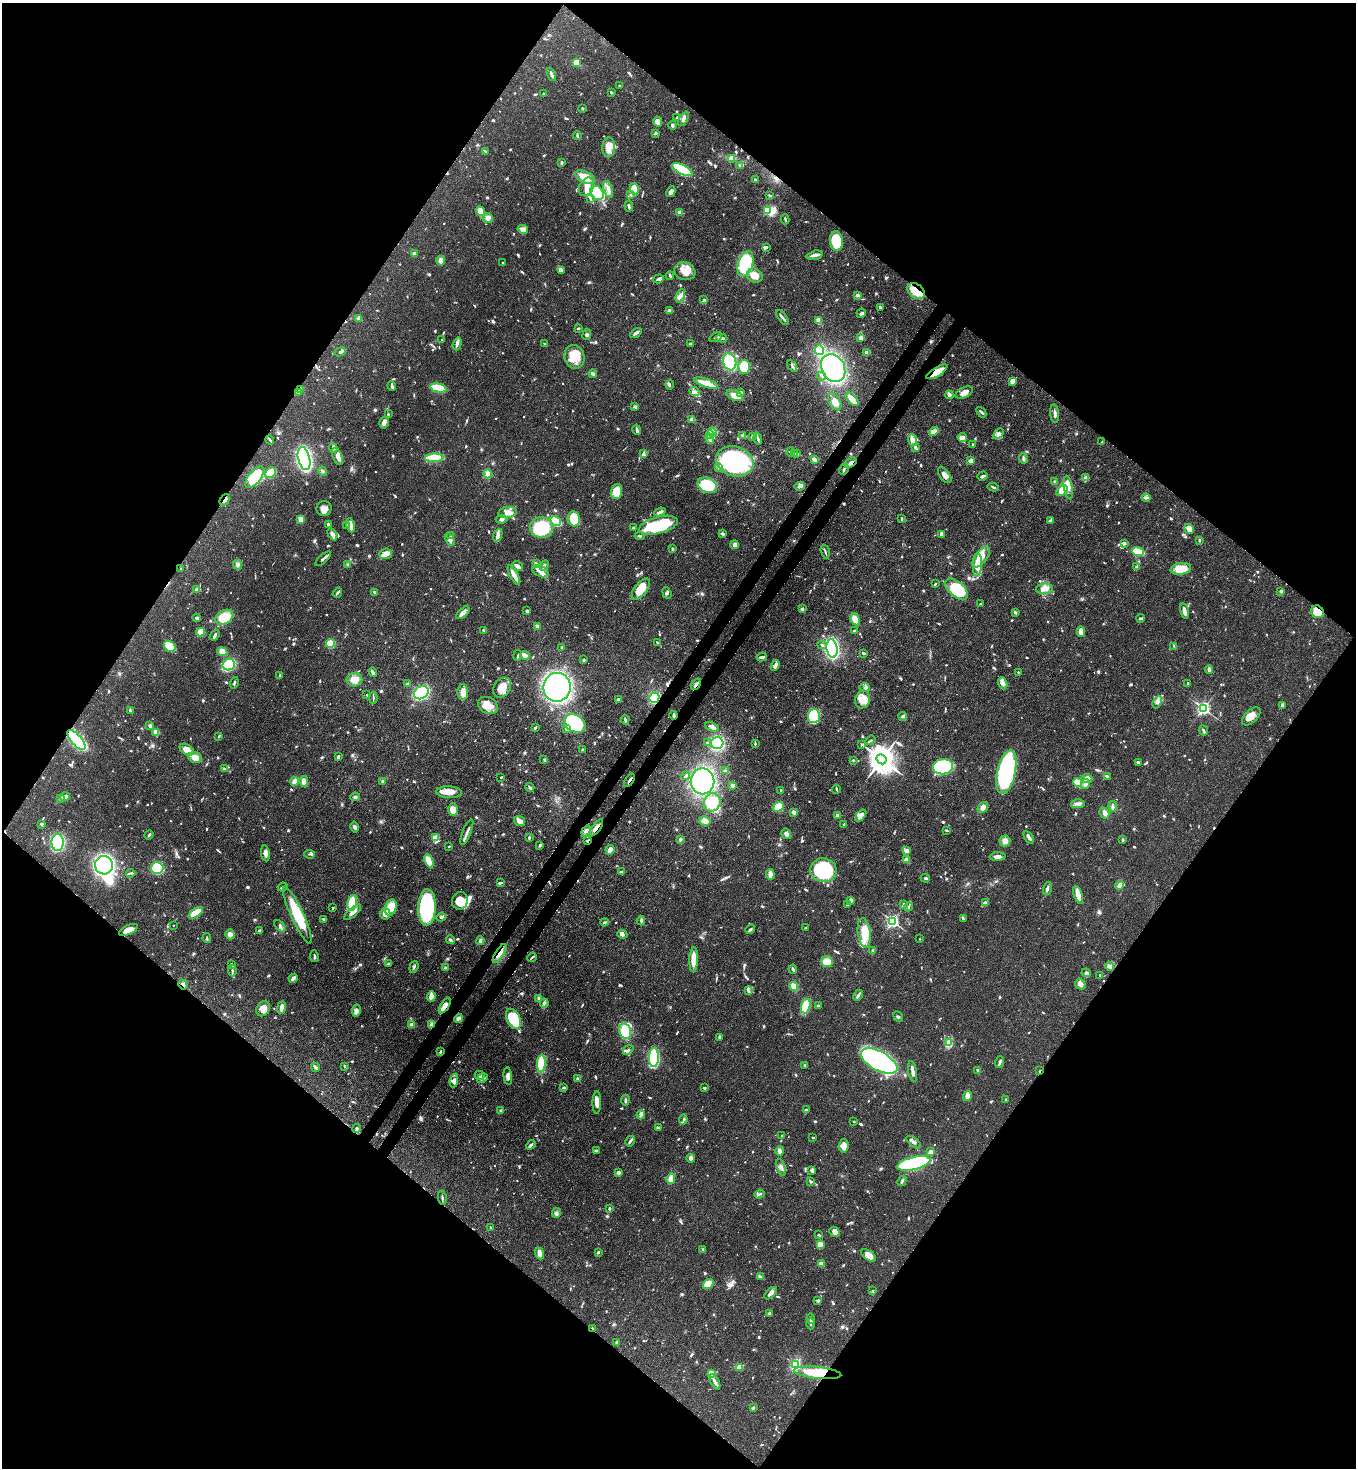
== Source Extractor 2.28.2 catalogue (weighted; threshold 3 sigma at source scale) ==
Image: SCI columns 364-5776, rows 60-5921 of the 6001 x 5979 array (HDU 1 of 3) = the unmasked area's bounding box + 8 px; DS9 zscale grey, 4 x 4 block average (1 PNG px = mean of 4 x 4 image px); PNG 1358 x 1470 px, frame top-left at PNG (2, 3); each listed source drawn as its Kron ellipse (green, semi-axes under 4 px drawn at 4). Shown black and unused: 51% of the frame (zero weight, under 3 of 4 exposures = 7% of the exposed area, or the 3 px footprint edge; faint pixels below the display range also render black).
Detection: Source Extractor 2.28.2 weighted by HDU 2 'WHT'. Background 0.0679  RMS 0.0035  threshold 0.0158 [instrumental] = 3 sigma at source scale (4.5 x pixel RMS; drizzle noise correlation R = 1.50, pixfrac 1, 0.05/0.05 arcsec/px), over >= 5 px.
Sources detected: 1259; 4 too faint to see at this stretch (4 x 4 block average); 5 inside a brighter object's white glare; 7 cosmic-ray / hot-pixel residue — neither listed nor drawn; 21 coinciding with a brighter row at this scale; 75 inside a brighter listed object's ellipse — not listed separately; of the other 1147, all 500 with FLUX_AUTO >= 2.55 (the completeness limit of this list) listed and drawn (647 fainter detections not listed), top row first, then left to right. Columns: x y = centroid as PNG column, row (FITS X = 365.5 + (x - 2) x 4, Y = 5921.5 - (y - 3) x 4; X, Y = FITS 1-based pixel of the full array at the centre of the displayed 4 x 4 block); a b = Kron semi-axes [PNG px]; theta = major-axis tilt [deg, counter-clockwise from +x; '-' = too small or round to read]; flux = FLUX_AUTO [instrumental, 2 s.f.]
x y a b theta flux
576 63 2 2 - 90
551 74 7 2 -67 8.3
620 86 3 2 - 4
611 92 3 2 - 4
543 93 2 2 - 4
582 108 2 2 - 4.3
676 118 4 2 - 2.9
683 119 8 3 63 6.9
658 122 5 4 - 15
672 125 4 2 - 5.3
655 133 4 3 - 2.9
577 135 4 2 - 3.5
609 147 10 6 90 39
485 151 3 2 - 2.9
731 158 4 3 - 19
562 163 3 2 - 3.6
740 165 3 2 - 3.6
682 170 11 4 -26 190
585 177 10 5 -27 35
755 180 3 2 - 3.9
586 187 10 7 60 20
608 189 9 3 -72 9.5
634 189 6 4 -78 32
671 192 6 4 61 6
597 193 8 6 -50 43
631 195 3 3 - 3.8
770 195 3 2 - 2.7
590 198 4 2 - 3.3
629 206 5 2 - 4.6
480 211 5 3 - 18
768 211 2 2 - 140
680 213 2 2 - 64
488 218 5 5 - 10
785 219 5 2 - 3.4
523 229 5 4 - 10
836 241 10 6 -85 73
766 247 2 2 - 3.6
414 254 2 2 - 16
815 255 8 3 14 9.3
441 261 5 4 - 9.4
503 263 2 2 - 2.9
745 264 13 7 72 210
561 270 3 2 - 3.4
685 271 10 8 -21 30
755 275 8 6 -28 17
670 276 4 2 - 3.5
658 279 6 3 18 5.3
916 291 10 7 -40 39
858 295 4 3 - 4.2
680 296 7 4 66 9.5
704 300 3 2 - 3.8
880 307 3 2 - 3.2
669 311 4 3 - 7.6
861 313 5 3 - 4.6
782 317 9 2 -53 6.9
358 318 4 3 - 9.2
819 321 4 3 - 22
578 328 3 2 - 2.9
636 333 6 2 33 8.8
587 335 5 2 - 3.5
716 337 6 2 25 3.6
722 338 5 2 - 7.4
861 338 3 3 - 8.5
442 340 2 2 - 9.9
457 344 6 3 73 7
545 344 4 2 - 4.3
690 344 3 2 - 2.9
819 350 5 4 - 65
340 352 6 2 21 3.8
867 352 4 3 - 9.4
575 357 12 10 -76 40
730 362 8 6 -72 83
792 366 6 2 -57 4.1
744 367 7 6 - 63
833 368 14 11 -63 350
937 372 12 3 31 55
593 374 4 2 - 8.1
822 376 4 2 - 2.9
1012 381 3 3 - 15
706 383 12 3 -18 38
670 385 5 3 - 3.8
392 386 5 2 - 4.9
438 388 8 3 -11 94
300 390 4 3 - 4.1
298 392 3 3 - 5
694 392 5 4 - 6.3
741 392 4 3 - 4
964 393 9 5 25 17
735 395 9 5 -23 25
949 395 4 2 - 10
852 399 8 3 -47 41
835 402 9 5 -59 22
635 407 3 2 - 5.6
981 412 6 2 -51 3.5
388 414 3 2 - 2.6
1055 414 9 3 -84 7.2
692 419 2 2 - 44
384 422 6 4 75 7.7
637 430 5 2 - 4.5
934 431 5 4 - 12
712 432 4 3 - 45
998 434 6 4 45 7.8
710 435 4 3 - 58
743 435 4 3 - 4.1
752 436 4 2 - 2.6
962 437 4 3 - 15
710 439 5 2 - 15
758 439 6 2 -76 5.3
270 440 5 2 - 3.1
912 440 6 3 -70 16
1102 442 3 2 - 2.7
973 445 2 2 - 3.6
915 447 3 3 - 3.9
333 448 5 3 - 4.7
791 452 4 4 - 4
794 453 2 2 - 2.7
643 454 3 2 - 4.3
797 454 3 3 - 2.7
337 456 9 4 -71 14
434 458 9 3 3 72
1023 458 5 2 - 5
304 459 12 6 -76 500
814 459 4 3 - 7.6
735 461 19 15 -16 260
971 461 2 2 - 50
851 463 6 3 37 7.9
719 467 4 3 - 4.5
844 469 6 2 62 3.2
323 471 4 3 - 3.7
271 473 6 4 44 41
488 474 4 4 - 12
945 475 9 5 -52 12
983 476 5 2 - 5.3
255 477 13 6 53 83
1085 478 4 3 - 4
1055 482 3 3 - 5
707 485 10 7 -26 81
800 486 5 3 - 6.2
993 487 5 2 - 3.3
1068 487 12 4 -80 18
1062 491 6 4 34 27
616 492 8 5 72 37
1146 498 4 3 - 3.8
225 500 6 2 52 7.5
324 508 7 7 - 13
508 512 9 5 10 15
660 512 6 2 22 7.9
902 518 3 2 - 3.4
301 519 2 2 - 78
502 519 6 3 8 5.7
574 519 7 6 - 60
556 521 6 4 -30 94
1050 521 4 3 - 3.1
328 524 2 2 - 11
350 525 7 2 -78 24
658 525 20 8 14 150
347 526 3 3 - 4.7
541 528 11 10 - 120
633 528 3 2 - 3.9
1189 529 5 3 - 20
332 534 6 4 -59 5.7
722 534 3 2 - 5.7
941 534 4 2 - 8.8
451 535 2 2 - 4.5
498 535 7 4 68 8.3
640 536 5 2 - 3.7
450 540 7 3 -58 6.2
1199 540 3 2 - 3.7
1124 543 2 2 - 11
734 545 4 3 - 7.9
672 549 3 2 - 2.9
1138 551 6 3 -21 80
825 552 7 2 -74 3.3
386 554 6 5 - 13
981 557 12 6 51 32
323 559 10 2 42 5.3
348 564 3 3 - 2.6
537 564 3 2 - 2.8
237 565 5 4 - 5.7
544 565 5 3 - 7
977 565 11 4 85 40
518 566 5 3 - 8.4
1137 567 3 2 - 3.8
181 569 2 2 - 2.7
1181 569 10 6 8 47
540 571 8 5 -25 14
514 575 10 2 -61 24
935 584 3 2 - 3.6
641 589 12 6 54 46
956 589 13 7 -41 120
1044 589 8 5 6 17
197 590 4 3 - 7.3
1281 591 2 2 - 4.4
374 592 3 2 - 4.6
337 593 5 2 - 4.8
667 593 6 3 -68 4.4
980 604 2 2 - 3.2
802 609 3 2 - 4.3
527 611 3 2 - 6.7
1184 611 8 2 -77 16
1015 612 4 2 - 3.5
1317 612 7 6 - 50
463 613 8 3 42 11
224 617 9 7 31 45
197 618 4 3 - 5.6
1141 618 4 2 - 4.5
855 619 6 3 -63 34
538 626 2 2 - 41
483 630 3 2 - 4.8
854 631 2 2 - 3
201 632 4 3 - 31
1081 632 5 3 - 29
215 635 6 3 52 4.8
657 642 3 2 - 2.9
330 643 4 4 - 39
822 645 5 2 - 3.4
170 646 6 5 - 60
1174 646 4 2 - 2.7
562 647 2 2 - 4.8
832 648 9 5 -82 360
222 652 5 4 - 20
863 653 3 2 - 3.7
518 655 5 2 - 2.9
525 656 5 3 - 15
762 657 5 2 - 6.6
584 660 3 3 - 3.4
229 665 6 5 - 110
775 665 5 3 - 12
1209 669 4 2 - 6.6
373 672 5 3 - 5.2
1018 672 2 2 - 3.1
280 675 3 3 - 2.7
354 680 8 7 - 20
234 683 6 2 73 3.7
1003 683 6 4 -68 11
407 684 4 3 - 3.3
696 684 6 2 53 7.4
1188 684 3 2 - 3.9
557 687 14 13 - 970
502 688 11 8 56 33
865 688 5 2 - 3.9
463 692 8 5 -88 19
421 693 8 6 35 300
367 695 2 2 - 2.8
373 698 6 2 -89 3.2
654 698 5 5 - 84
618 699 3 2 - 2.9
863 699 9 7 71 29
1157 702 6 3 65 7.1
488 705 10 8 -29 28
1283 705 3 3 - 8.7
1203 708 2 2 - 550
130 711 4 2 - 4.8
674 715 4 2 - 5.7
814 716 7 6 - 130
903 716 4 2 - 8.5
1251 716 11 6 45 15
625 720 5 2 - 5.1
575 724 11 8 -31 190
150 726 3 2 - 7.1
712 727 7 3 -23 13
535 728 3 2 - 4.5
566 729 4 3 - 3.6
1203 730 5 2 - 3.4
156 732 3 3 - 24
219 736 3 2 - 2.7
76 740 12 5 -49 240
870 740 5 2 - 3
707 743 3 3 - 2.7
717 743 6 6 - 170
755 744 3 2 - 2.6
862 744 4 2 - 3.2
583 749 3 2 - 2.8
187 750 8 5 -33 24
195 757 7 5 -15 23
338 757 3 2 - 8.3
544 759 3 2 - 2.8
881 759 5 4 - 3600
853 760 2 2 - 3.9
1138 762 3 3 - 4
943 767 10 7 8 200
224 769 3 3 - 3.1
725 771 4 2 - 3.1
1006 772 22 9 78 410
686 776 4 2 - 4
1107 776 4 2 - 7.7
501 777 4 2 - 2.7
1087 779 5 4 - 18
629 780 7 2 56 3.9
295 781 4 2 - 33
304 781 5 4 - 17
703 781 13 12 - 260
383 782 2 2 - 22
1078 783 5 3 - 54
1085 784 5 3 - 12
732 785 4 3 - 3.7
530 787 5 2 - 4.1
836 789 4 2 - 2.7
781 791 3 2 - 3.7
449 792 13 6 -4 24
65 797 5 3 - 8.5
355 797 5 3 - 4.5
60 798 3 3 - 2.9
712 802 9 8 - 76
1078 804 6 3 2 7.4
1113 806 5 3 - 5.6
778 807 5 4 - 44
983 808 6 4 53 11
453 810 6 4 90 21
794 812 3 2 - 8.2
1104 813 6 4 -59 8.5
838 815 3 3 - 4
861 815 7 4 52 16
520 821 6 4 -37 10
705 821 6 4 -13 13
41 824 3 3 - 3.8
844 824 3 2 - 3.1
355 827 5 4 - 5.3
596 828 10 3 52 9.3
946 830 3 2 - 3.1
586 831 6 3 55 6.2
467 832 14 2 68 8.1
786 834 5 4 - 9
149 835 5 2 - 3.8
1029 837 7 2 -58 10
436 838 2 2 - 96
529 838 3 2 - 2.6
680 839 3 3 - 3.4
1123 840 3 2 - 3.7
587 841 4 2 - 3.2
1005 841 5 5 - 13
58 842 8 6 89 210
540 845 3 3 - 3
449 846 2 2 - 5.2
610 850 5 4 - 13
906 851 4 3 - 9.7
265 853 8 3 -82 11
309 854 5 2 - 3.4
998 857 8 3 3 11
907 860 3 3 - 19
429 861 7 4 -66 46
104 865 9 9 - 410
157 868 6 6 - 130
823 870 13 12 - 190
621 872 4 3 - 6.1
131 873 5 2 - 3.2
770 874 5 3 - 17
925 878 4 2 - 2.7
500 883 3 2 - 4.8
1119 885 5 3 - 11
283 887 5 2 - 3.5
1047 888 7 3 72 5.2
1078 895 9 3 -72 35
851 900 3 3 - 7.6
460 901 9 8 - 50
985 902 3 3 - 3.9
352 903 8 4 77 68
847 904 2 2 - 2.8
904 904 2 2 - 8.6
391 907 8 5 73 52
427 907 18 9 88 230
909 907 4 2 - 2.9
333 908 2 2 - 2.9
353 912 11 3 42 15
196 913 8 3 33 50
385 914 5 5 - 16
297 915 31 6 -65 91
441 917 5 3 - 4.8
963 918 3 3 - 2.7
324 919 4 3 - 3.4
641 921 5 2 - 4.6
893 921 2 2 - 550
604 922 4 2 - 3.3
173 925 2 2 - 2.6
280 926 6 3 -45 5.1
806 928 2 2 - 3.1
750 929 5 2 - 4.2
128 930 10 4 26 17
259 930 3 2 - 2.8
864 933 15 6 -82 39
230 934 5 4 - 9.2
622 934 5 3 - 5.7
207 938 5 2 - 2.6
920 939 2 2 - 4.3
450 940 4 3 - 3.6
480 941 4 2 - 6.3
873 951 3 2 - 5.3
500 953 10 3 58 13
314 956 6 2 -80 4.4
532 957 5 2 - 3.1
694 959 12 4 88 30
827 962 6 5 - 31
231 964 3 2 - 2.6
388 964 4 2 - 3
1110 966 4 3 - 5.6
414 967 6 2 72 3.7
445 968 4 3 - 3
793 969 5 2 - 5.2
232 971 5 2 - 4.2
1086 973 5 2 - 3.3
1100 975 2 2 - 10
293 978 5 3 - 8.1
1080 984 6 5 - 10
183 985 5 3 - 5.4
794 987 4 3 - 27
748 991 4 2 - 3.1
858 995 6 3 65 4.6
431 996 5 4 - 11
539 998 4 3 - 3.1
544 1003 5 3 - 4.6
445 1006 9 3 57 22
806 1006 7 4 71 82
818 1006 2 2 - 19
282 1007 6 3 81 12
263 1009 8 6 57 21
356 1011 6 4 79 6.7
898 1017 6 3 -52 3.9
458 1018 4 3 - 6.8
513 1019 11 6 -64 130
412 1025 4 3 - 13
432 1025 3 3 - 17
625 1031 8 6 -75 64
719 1037 4 2 - 3.8
949 1042 4 3 - 5.2
628 1050 6 3 38 4.7
440 1052 4 2 - 2.6
654 1058 9 5 86 250
879 1061 20 9 -28 520
1000 1062 6 2 71 6.3
541 1064 8 4 87 94
805 1065 3 2 - 3.1
344 1066 2 2 - 2.7
315 1067 5 2 - 5.9
978 1070 3 2 - 4.3
913 1071 10 2 -80 12
1040 1071 2 2 - 2.8
479 1076 5 4 - 5.6
508 1076 8 4 -83 11
482 1078 6 2 31 6.4
578 1079 3 3 - 3.4
454 1081 6 3 81 9
563 1088 3 3 - 2.9
704 1088 3 2 - 3
967 1096 5 3 - 13
1006 1099 3 2 - 3
625 1100 5 2 - 3.3
597 1102 11 4 88 15
807 1110 4 2 - 7.5
501 1111 4 3 - 3.6
641 1115 4 3 - 6.8
683 1120 5 2 - 3.2
854 1122 2 2 - 2.9
356 1128 4 3 - 3.3
658 1128 3 2 - 2.6
782 1136 4 2 - 2.7
813 1138 3 2 - 3.3
630 1141 5 2 - 5.6
914 1142 8 3 -39 7.6
531 1145 5 3 - 4.2
843 1146 7 5 85 11
596 1151 3 2 - 5.2
780 1151 5 3 - 7.7
931 1152 4 4 - 5.3
691 1158 4 4 - 7.5
914 1163 17 6 13 440
781 1167 9 2 -72 5.8
812 1170 4 2 - 7.8
618 1173 3 3 - 5.1
671 1179 5 3 - 39
902 1181 5 2 - 5.2
810 1182 3 3 - 3.8
760 1194 5 2 - 3.4
442 1198 7 2 -82 3.9
609 1209 3 2 - 3.5
556 1213 5 3 - 5.1
491 1228 4 2 - 2.7
835 1232 5 4 - 12
818 1235 3 2 - 2.6
820 1245 2 2 - 32
703 1249 3 2 - 2.6
598 1252 3 2 - 3.8
540 1253 6 4 -68 14
869 1256 8 4 -35 13
821 1264 4 3 - 11
760 1277 3 2 - 2.6
708 1284 6 3 35 34
873 1291 3 2 - 2.8
771 1293 8 3 44 9.9
818 1301 3 3 - 3.6
769 1313 4 3 - 4.6
811 1318 5 2 - 3.2
811 1324 5 2 - 4.1
593 1329 3 2 - 3.4
617 1342 3 2 - 6
795 1365 3 2 - 150
739 1367 4 3 - 9
818 1373 24 6 -6 110
711 1374 3 3 - 23
715 1382 8 2 -62 12
754 1408 3 3 - 3.5
Overlapping masked pixels (flux is a lower limit): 20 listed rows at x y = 916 291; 937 372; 298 392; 851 463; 225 500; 1317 612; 696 684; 654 698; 674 715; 76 740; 629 780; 596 828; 587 841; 500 953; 183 985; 445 1006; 432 1025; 1040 1071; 593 1329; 818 1373
Diffuse or blended objects may show on this block-average render without a row.